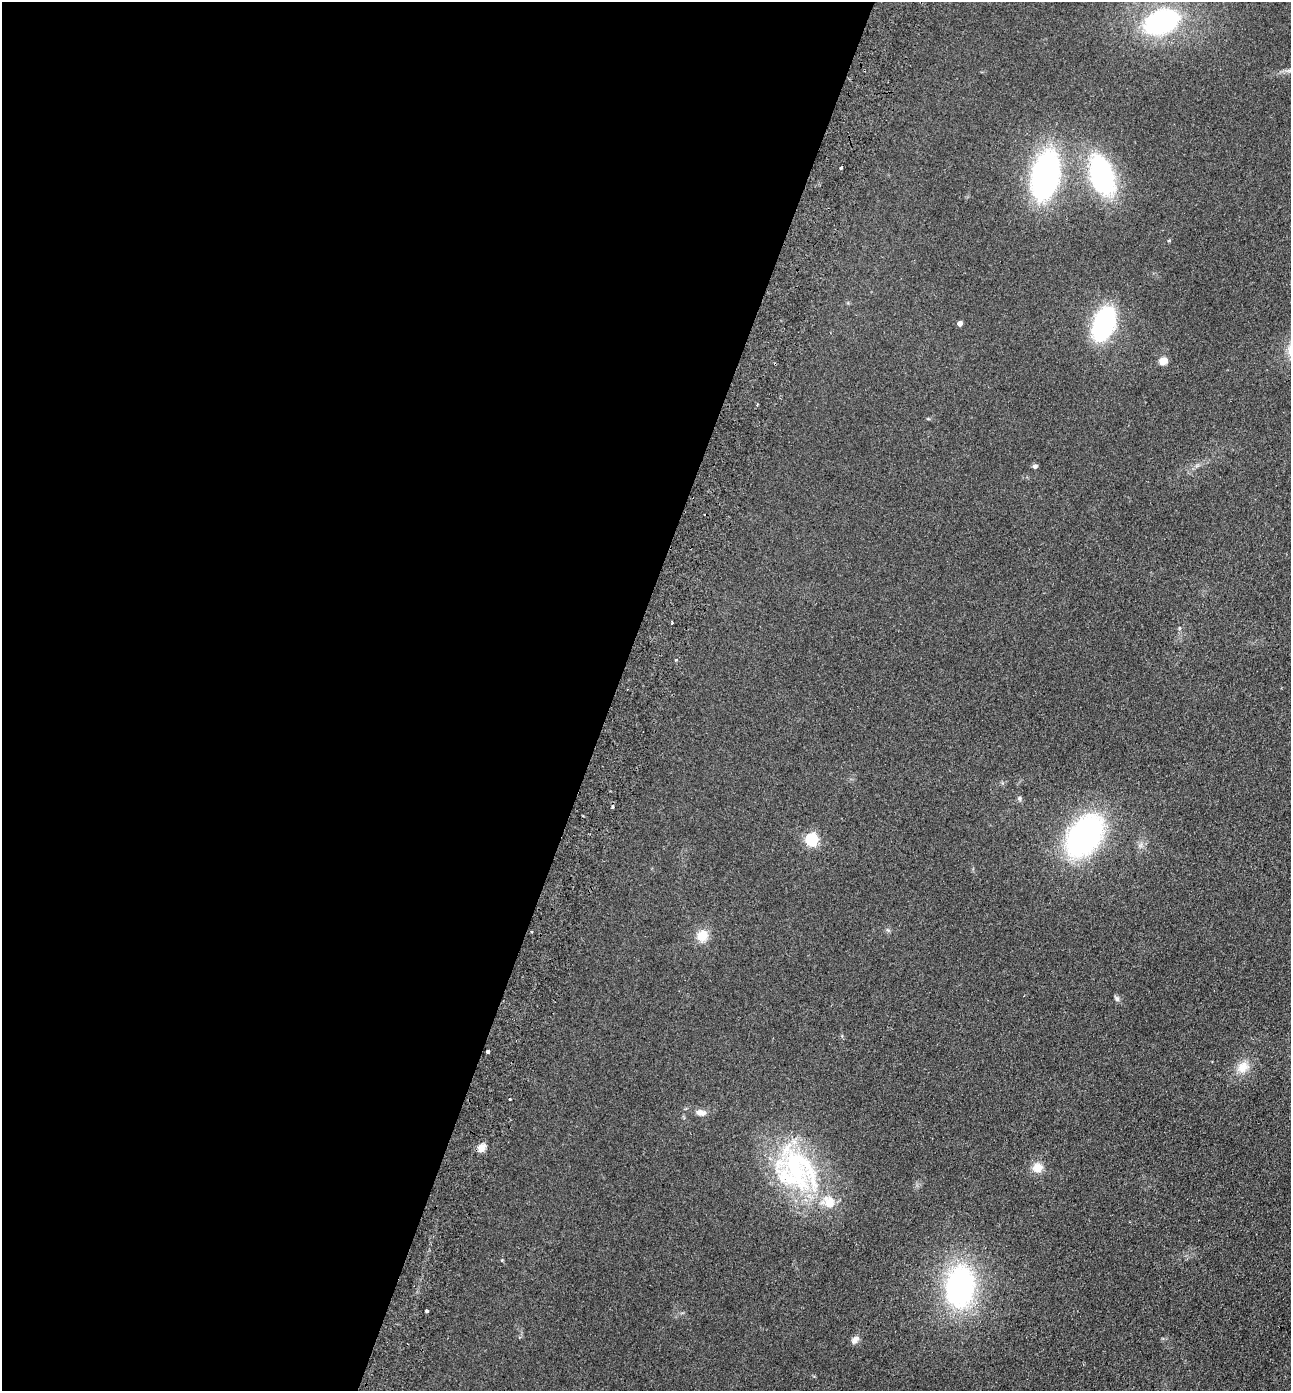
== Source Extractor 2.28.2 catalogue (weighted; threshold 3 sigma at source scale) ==
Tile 5 of 4 x 4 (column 1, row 2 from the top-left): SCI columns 326-1614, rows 2806-4194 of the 5675 x 5610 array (HDU 1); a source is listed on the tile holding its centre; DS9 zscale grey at full resolution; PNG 1293 x 1393 px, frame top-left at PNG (2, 2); no overlay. Shown black and unused: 48% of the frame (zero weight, under 2 of 3 exposures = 3% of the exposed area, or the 3 px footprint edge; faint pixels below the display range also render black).
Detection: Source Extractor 2.28.2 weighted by HDU 2 'WHT'; one run over the whole footprint, this tile lists its part. Background 0.132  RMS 0.011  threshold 0.0513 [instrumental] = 3 sigma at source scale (4.5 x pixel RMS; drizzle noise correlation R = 1.50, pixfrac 1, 0.05/0.05 arcsec/px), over >= 5 px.
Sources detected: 32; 1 inside a brighter object's white glare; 3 cosmic-ray / hot-pixel residue — not listed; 1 inside a brighter listed object's ellipse — not listed separately; the other 27 listed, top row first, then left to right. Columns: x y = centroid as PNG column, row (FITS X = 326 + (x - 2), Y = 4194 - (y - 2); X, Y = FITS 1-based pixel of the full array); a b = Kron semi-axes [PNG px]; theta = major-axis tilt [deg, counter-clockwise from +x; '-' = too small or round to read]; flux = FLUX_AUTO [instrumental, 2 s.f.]
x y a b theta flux
1161 22 23 16 23 210
1290 70 13 3 15 3.8
1045 175 35 19 78 330
1102 175 37 21 -73 170
960 323 4 4 - 7.3
1104 324 22 13 69 210
1163 361 5 5 - 33
1035 466 4 4 - 4.3
676 660 4 3 - 2.5
1019 798 7 6 - 2.2
613 806 3 3 - 3.5
1085 836 36 23 56 280
811 840 6 5 - 160
531 932 3 2 - 1.6
702 936 13 11 62 17
1117 999 8 6 -47 2.7
488 1051 4 3 - 5.8
1243 1067 18 13 51 16
510 1099 3 3 - 3.8
701 1113 13 8 -9 6.7
481 1148 5 5 - 39
1037 1168 13 12 - 12
795 1169 74 49 -43 180
502 1260 4 4 - 0.91
960 1287 38 25 85 230
427 1311 3 3 - 3
855 1340 12 7 48 5.4
Isophote crosses this tile's border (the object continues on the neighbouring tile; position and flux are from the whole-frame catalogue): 1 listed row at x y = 1290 70